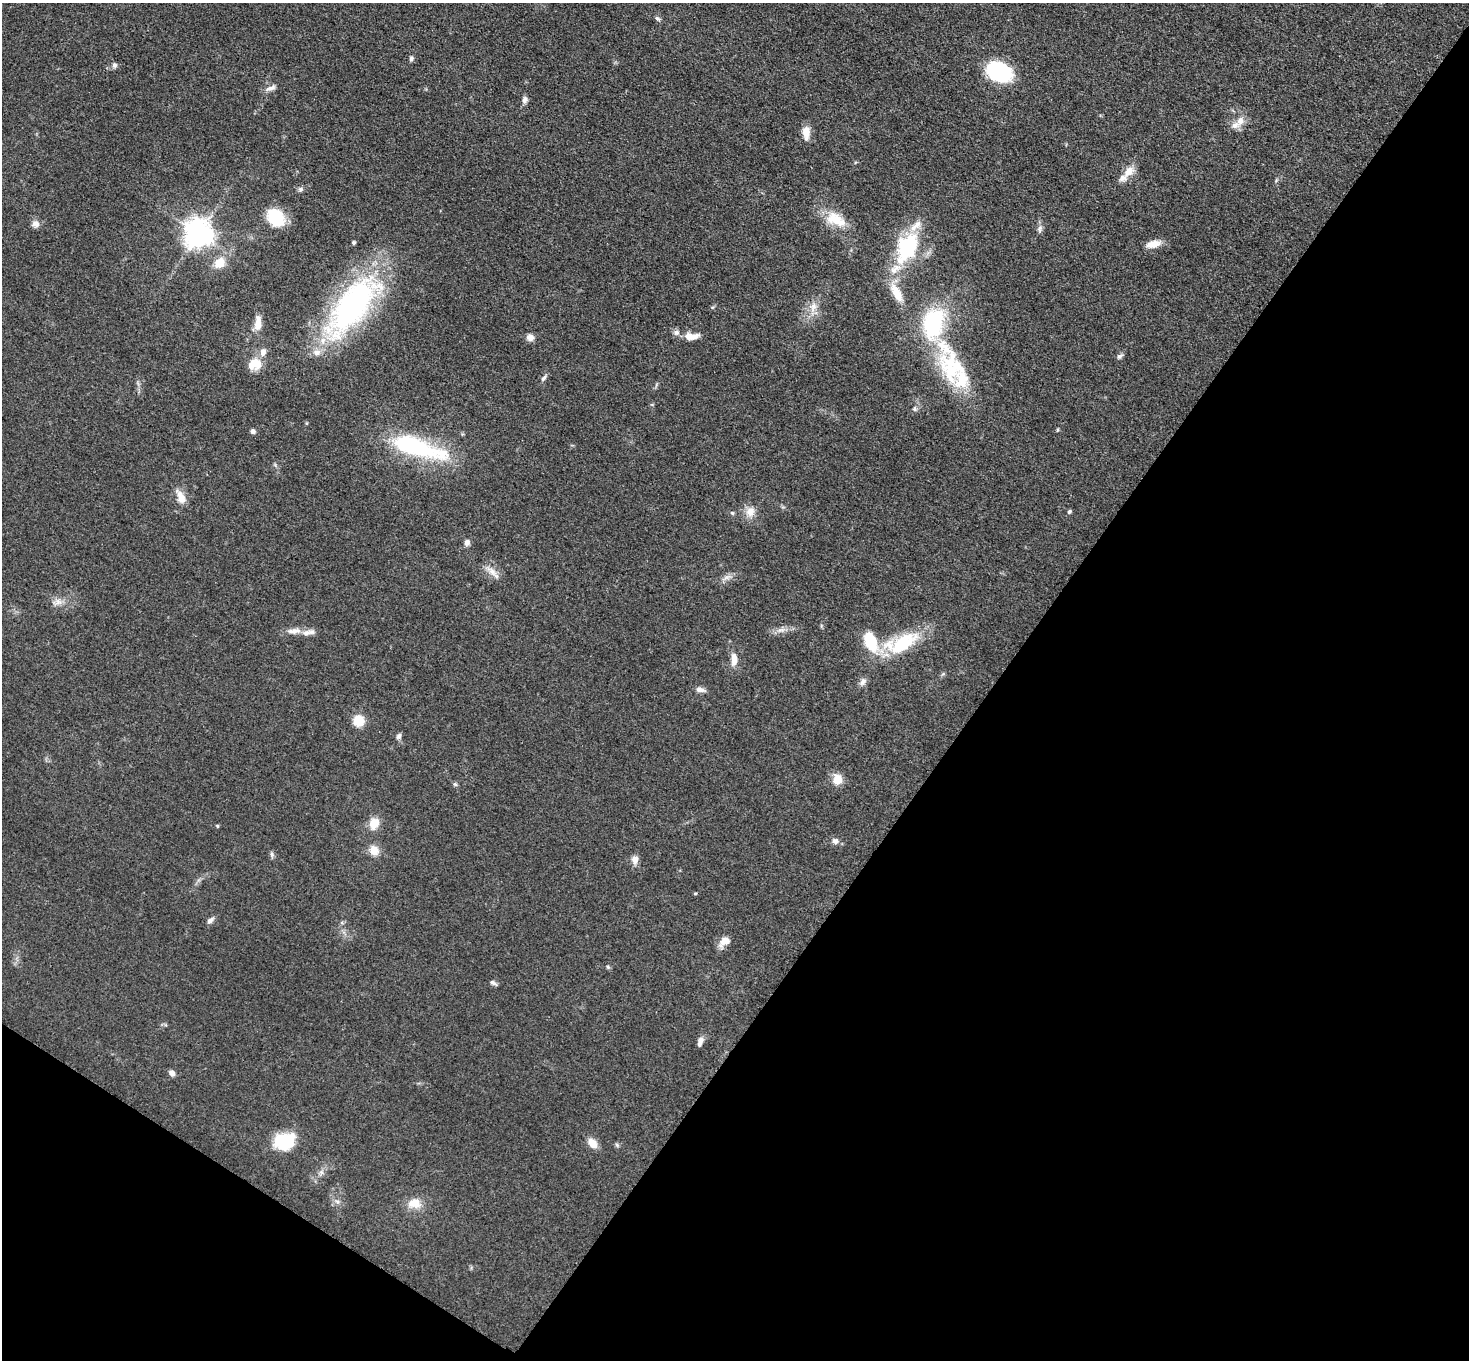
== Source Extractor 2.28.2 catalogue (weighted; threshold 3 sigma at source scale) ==
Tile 15 of 4 x 4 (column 3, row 4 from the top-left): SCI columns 2948-4414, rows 161-1518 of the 5891 x 5895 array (HDU 1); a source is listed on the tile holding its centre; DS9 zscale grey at full resolution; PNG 1471 x 1362 px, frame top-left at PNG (2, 3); no overlay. Shown black and unused: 37% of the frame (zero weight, under 3 of 5 exposures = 1% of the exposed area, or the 3 px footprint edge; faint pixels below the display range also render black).
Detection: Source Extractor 2.28.2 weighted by HDU 2 'WHT'; one run over the whole footprint, this tile lists its part. Background 0.0481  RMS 0.0052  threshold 0.0233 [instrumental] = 3 sigma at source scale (4.5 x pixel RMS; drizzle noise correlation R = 1.50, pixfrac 1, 0.05/0.05 arcsec/px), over >= 5 px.
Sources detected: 81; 12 inside a brighter listed object's ellipse — not listed separately; the other 69 listed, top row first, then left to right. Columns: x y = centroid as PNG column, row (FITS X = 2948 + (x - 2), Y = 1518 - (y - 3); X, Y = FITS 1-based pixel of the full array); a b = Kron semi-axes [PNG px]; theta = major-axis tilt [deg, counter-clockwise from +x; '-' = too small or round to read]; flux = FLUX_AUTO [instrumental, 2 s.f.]
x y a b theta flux
657 18 8 5 -35 1.1
411 58 7 5 77 1.1
114 65 7 6 - 1.4
999 71 21 14 -25 55
271 88 16 6 21 2.4
525 99 8 6 83 2
1240 121 12 9 64 4.4
806 132 16 8 -88 5.4
1129 171 17 10 51 5.8
300 189 7 5 22 1.2
276 218 18 13 -56 24
836 219 30 16 -28 13
35 224 10 8 -3 2.7
1040 229 11 6 82 1.7
198 233 10 9 - 540
353 243 4 4 - 1.1
1153 244 17 8 11 5.6
907 248 46 26 65 41
219 263 10 9 - 9.1
897 293 27 10 -62 9.6
352 306 73 30 53 140
813 307 14 9 73 4.9
258 323 19 8 86 5.7
933 323 48 30 77 44
691 336 19 9 1 5.3
530 337 9 8 - 3
1120 356 10 5 41 1.3
254 364 17 14 16 7.7
951 370 57 25 -53 40
544 378 10 5 53 1.3
915 409 6 5 - 1
253 431 6 5 - 1.5
417 447 67 19 -18 59
181 497 19 9 -67 5.6
750 512 14 12 56 5
1069 512 6 5 - 0.83
732 513 6 5 - 0.79
467 543 7 6 - 2
492 571 13 8 -47 3.9
726 577 9 4 19 1.8
58 602 10 9 - 3
781 630 12 3 5 2
294 631 22 7 4 4.6
902 643 48 21 23 30
734 659 16 7 -88 4.9
862 682 11 7 55 2.3
700 690 13 6 -9 2.2
359 721 9 9 - 12
399 736 8 6 64 1.3
837 780 11 10 - 6.9
455 784 6 5 - 0.85
374 823 16 13 65 6.1
217 826 5 3 - 0.47
835 841 8 8 - 2
374 850 12 11 - 5.2
272 854 8 5 -71 1.1
635 860 11 9 77 3
695 893 5 3 - 0.47
210 920 10 6 44 1.9
724 941 16 9 35 4.4
608 967 5 4 - 0.69
493 983 10 5 -31 1.3
701 1040 8 7 - 1.9
172 1073 7 5 -51 2.6
284 1141 25 19 17 20
592 1143 11 8 -48 5.9
617 1145 6 4 -46 0.84
337 1201 7 4 -19 1.1
414 1203 15 12 1 7.6